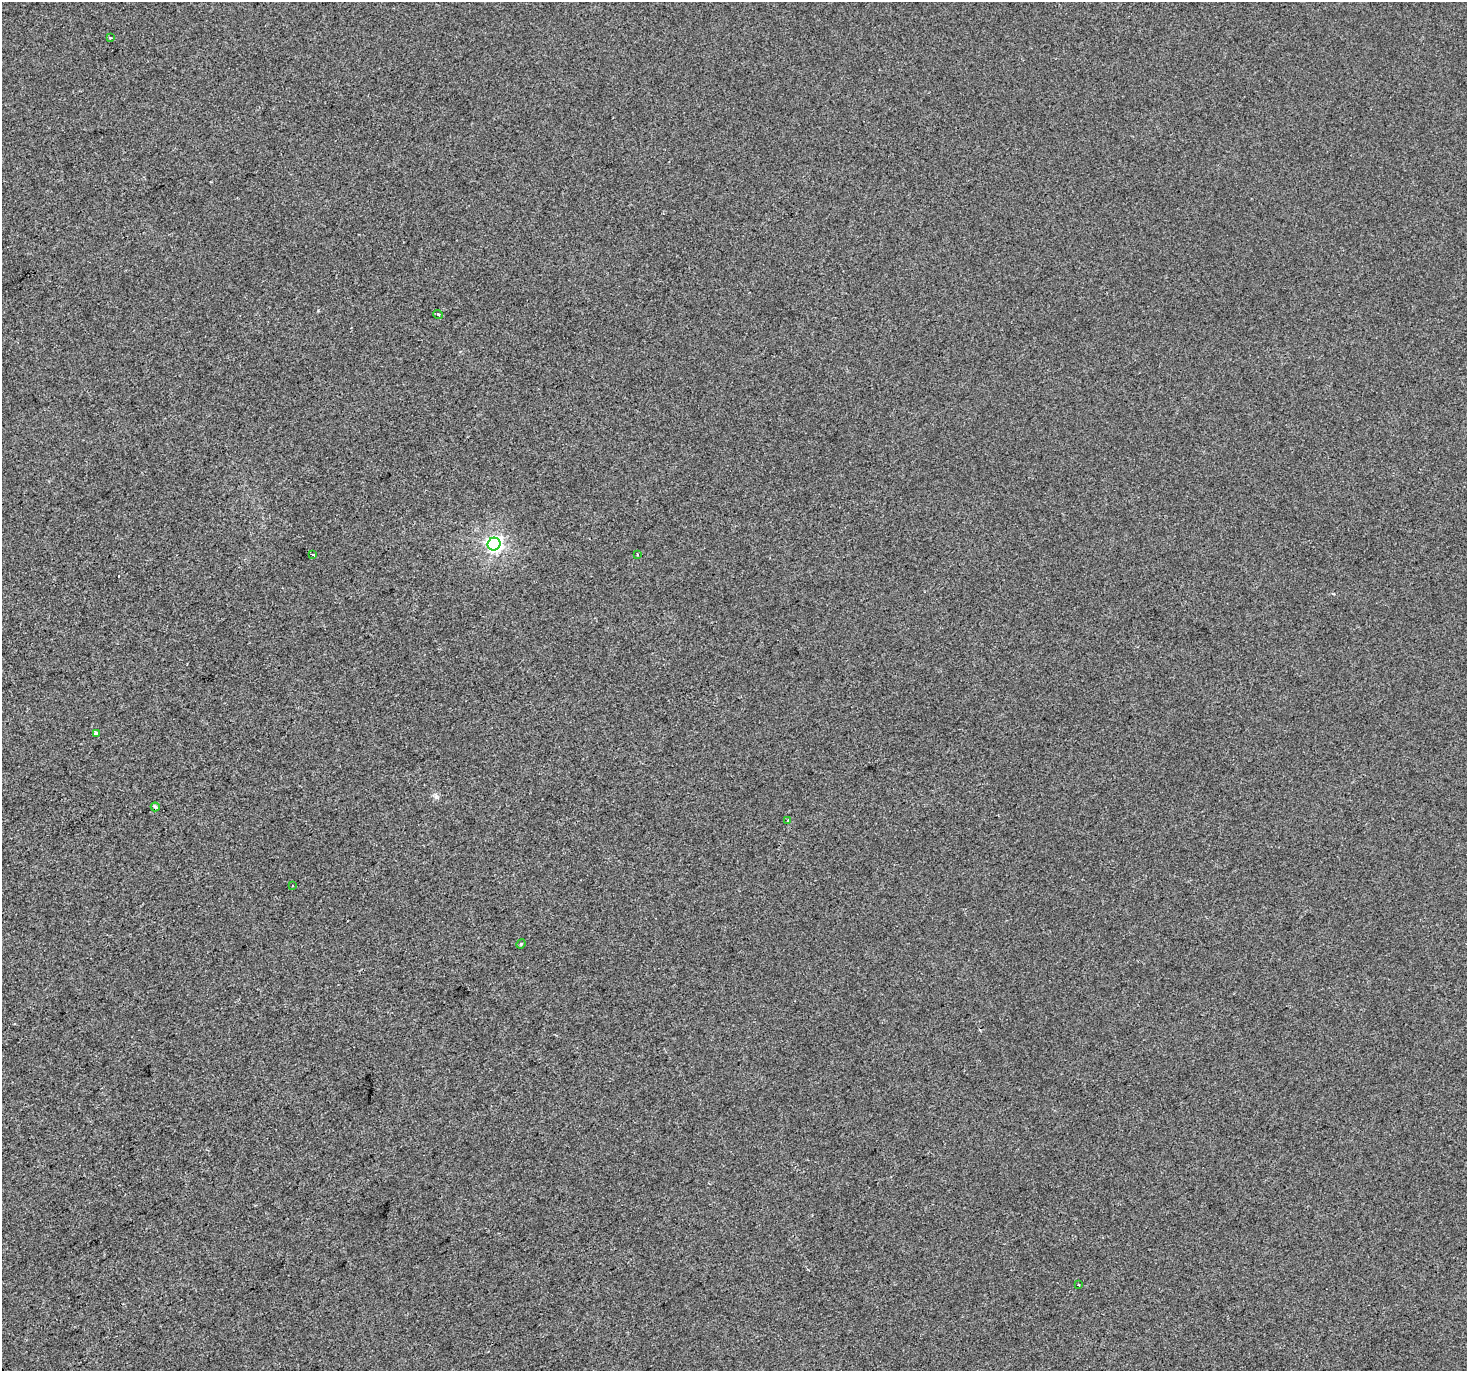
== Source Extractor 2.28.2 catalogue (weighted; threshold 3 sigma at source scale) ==
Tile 7 of 4 x 4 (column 3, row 2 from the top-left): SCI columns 2933-4397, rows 2914-4282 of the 5862 x 5765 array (HDU 1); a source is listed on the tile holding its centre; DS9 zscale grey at full resolution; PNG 1469 x 1373 px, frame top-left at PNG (2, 2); each listed source drawn as its Kron ellipse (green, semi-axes under 4 px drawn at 4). Shown black and unused: <1% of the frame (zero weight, under 2 of 3 exposures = <1% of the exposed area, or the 3 px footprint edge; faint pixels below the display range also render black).
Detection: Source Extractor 2.28.2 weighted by HDU 2 'WHT'; one run over the whole footprint, this tile lists its part. Background -8.44e-04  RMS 0.0056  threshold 0.025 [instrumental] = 3 sigma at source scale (4.5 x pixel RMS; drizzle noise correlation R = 1.50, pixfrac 1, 0.0396/0.0396 arcsec/px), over >= 5 px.
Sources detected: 13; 2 cosmic-ray / hot-pixel residue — neither listed nor drawn; the other 11 listed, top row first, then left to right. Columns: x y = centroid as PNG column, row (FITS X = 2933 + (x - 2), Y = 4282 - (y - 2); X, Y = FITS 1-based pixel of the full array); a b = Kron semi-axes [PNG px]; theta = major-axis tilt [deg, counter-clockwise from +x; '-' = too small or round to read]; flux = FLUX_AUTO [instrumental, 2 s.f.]
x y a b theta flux
110 38 3 3 - 1.4
438 314 5 3 - 0.56
494 544 6 6 - 150
312 555 3 3 - 3.1
637 555 3 2 - 0.97
96 733 4 3 - 4.7
155 807 4 3 - 3
788 820 4 2 - 0.51
292 886 3 2 - 0.56
521 944 5 4 - 0.62
1078 1285 3 2 - 0.83
Unlisted compact peaks at least as high as the median listed source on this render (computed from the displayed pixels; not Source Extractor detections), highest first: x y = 436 797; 318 310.